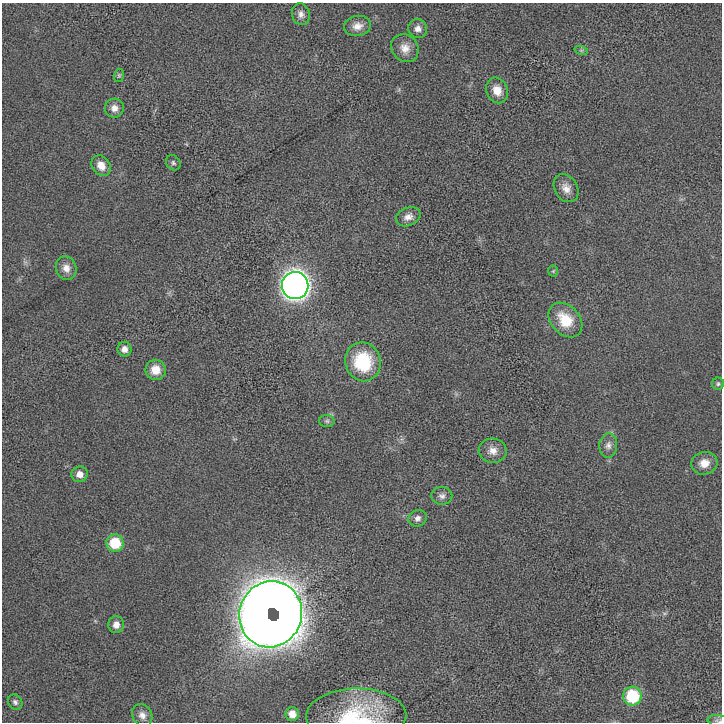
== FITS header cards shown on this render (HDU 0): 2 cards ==
NAXIS1  =                  720 / length of data axis 1
NAXIS2  =                  720 / length of data axis 2

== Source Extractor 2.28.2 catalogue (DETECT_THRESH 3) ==
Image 720 x 720 px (HDU 0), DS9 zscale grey, 1 PNG px = 1 image px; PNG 724 x 724 px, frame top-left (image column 1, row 720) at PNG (2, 3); each listed source drawn as its Kron ellipse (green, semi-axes under 4 px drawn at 4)
Background 7.56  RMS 170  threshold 501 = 3 sigma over >= 5 px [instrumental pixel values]
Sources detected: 36; all 36 listed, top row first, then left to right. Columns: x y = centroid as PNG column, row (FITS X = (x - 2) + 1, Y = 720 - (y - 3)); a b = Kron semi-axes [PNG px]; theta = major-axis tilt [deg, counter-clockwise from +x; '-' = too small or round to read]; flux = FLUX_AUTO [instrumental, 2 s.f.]
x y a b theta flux
301 14 11 9 -75 5.9e+04
357 26 13 10 8 9.2e+04
418 29 9 9 - 6.3e+04
405 48 15 13 -47 1.1e+05
581 50 7 4 -18 2.1e+04
119 75 7 5 76 1.7e+04
497 90 13 10 -67 1.3e+05
114 108 9 9 - 7.8e+04
173 163 8 6 -55 2.7e+04
101 166 11 9 -55 1.2e+05
566 188 15 11 -58 1.0e+05
408 217 13 9 22 7.6e+04
66 268 12 10 -71 9.1e+04
553 271 5 5 - 1.4e+04
295 286 13 13 - 1.0e+07
565 320 19 14 -47 3.3e+05
124 349 7 7 - 6.1e+04
363 362 19 17 -74 7.0e+05
156 370 10 10 - 1.5e+05
718 384 6 6 - 2.2e+04
327 421 7 6 - 2.9e+04
608 445 12 9 84 6.4e+04
493 451 14 12 -3 1.1e+05
704 463 13 11 14 1.3e+05
80 474 8 8 - 8.1e+04
442 496 10 9 - 5.1e+04
418 518 9 8 - 5.3e+04
115 543 9 8 - 3.7e+05
271 614 33 31 68 5.1e+07
116 625 8 8 - 8.2e+04
632 696 9 9 - 6.4e+05
15 702 8 6 -55 3.4e+04
292 714 7 6 - 1.1e+05
142 715 12 9 -61 7.6e+04
356 716 50 27 1 8.4e+05
719 721 12 6 -9 3.3e+04
At the frame edge (FLAGS 8, measured only in part): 2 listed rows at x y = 356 716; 719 721